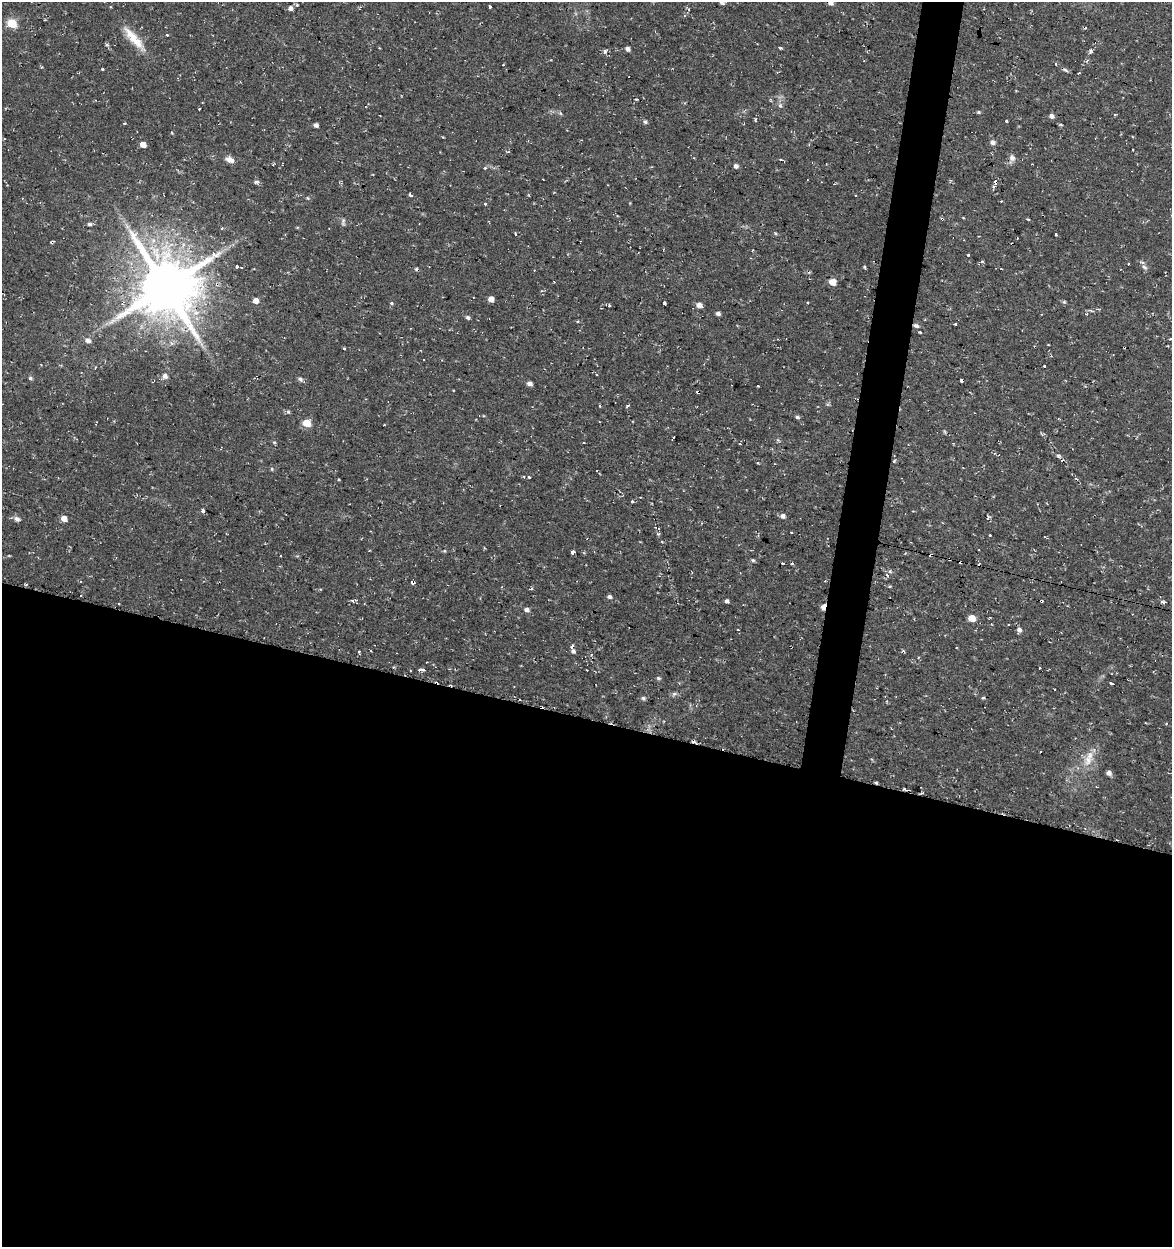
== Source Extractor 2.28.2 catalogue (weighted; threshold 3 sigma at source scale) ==
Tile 14 of 4 x 4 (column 2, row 4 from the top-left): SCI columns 1453-2622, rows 1-1245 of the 5185 x 4991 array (HDU 1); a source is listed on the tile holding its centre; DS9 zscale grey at full resolution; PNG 1174 x 1249 px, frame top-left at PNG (2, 2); no overlay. Shown black and unused: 45% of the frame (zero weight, under 2 of 3 exposures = <1% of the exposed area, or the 3 px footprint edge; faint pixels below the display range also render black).
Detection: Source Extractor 2.28.2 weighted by HDU 2 'WHT'; one run over the whole footprint, this tile lists its part. Background 0.0282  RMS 0.0038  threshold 0.0172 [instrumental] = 3 sigma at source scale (4.5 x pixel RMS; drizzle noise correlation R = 1.50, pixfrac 1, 0.0396/0.0396 arcsec/px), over >= 5 px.
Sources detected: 162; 1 too faint to see at this stretch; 24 cosmic-ray / hot-pixel residue — not listed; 1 inside a brighter listed object's ellipse — not listed separately; the other 136 listed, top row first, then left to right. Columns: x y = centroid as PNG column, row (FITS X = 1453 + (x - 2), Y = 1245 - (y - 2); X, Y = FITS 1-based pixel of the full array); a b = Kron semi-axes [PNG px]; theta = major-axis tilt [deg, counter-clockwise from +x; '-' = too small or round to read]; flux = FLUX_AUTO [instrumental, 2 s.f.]
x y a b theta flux
722 2 8 4 -28 0.92
830 3 6 5 - 1.7
297 4 4 2 - 0.42
490 7 3 3 - 0.96
290 8 5 5 - 1.7
12 23 6 5 - 20
134 39 39 9 -49 8.4
107 45 6 4 -19 0.5
780 47 4 3 - 2.2
627 49 4 4 - 1.7
1091 50 5 4 - 0.85
605 51 7 5 75 0.81
1056 64 4 2 - 0.3
102 69 3 3 - 0.76
1065 70 10 3 -30 0.72
1079 73 4 3 - 1.1
637 99 4 3 - 0.46
780 106 7 5 -68 0.93
199 109 3 3 - 0.46
979 112 5 4 - 0.47
1115 115 4 3 - 0.39
1052 116 5 4 - 1.7
1007 121 3 3 - 0.83
645 122 5 5 - 0.75
124 123 3 3 - 0.48
316 125 4 4 - 1.5
443 137 2 2 - 0.34
993 142 6 6 - 1.2
143 144 6 5 - 3.1
1012 158 9 7 -62 1.8
230 160 10 6 -22 2.6
781 160 6 3 -9 0.48
736 166 5 4 - 1.5
485 168 3 3 - 0.64
256 182 8 5 -17 0.95
995 183 6 3 73 5.3
410 195 4 3 - 1.7
308 198 5 4 - 0.41
485 204 3 3 - 0.44
963 218 5 3 - 0.3
942 219 4 3 - 0.58
1028 219 3 3 - 0.4
343 222 12 5 89 0.97
89 224 5 4 - 0.84
127 226 8 4 -54 1.2
222 228 3 3 - 0.7
776 233 5 3 - 0.52
515 234 4 2 - 0.44
1055 234 3 3 - 1.9
52 242 4 3 - 0.5
968 255 3 3 - 1.1
237 266 4 3 - 2.5
864 267 4 3 - 0.48
1144 267 9 5 -28 0.97
1001 269 3 2 - 0.37
833 282 5 5 - 5.4
166 287 19 17 -25 2500
491 299 5 4 - 3
255 300 5 5 - 2.8
1064 302 5 4 - 0.51
392 303 3 3 - 2.1
664 303 3 3 - 1.3
609 305 4 2 - 0.43
699 305 7 5 -23 2.2
718 313 4 4 - 1.3
1087 314 4 4 - 0.48
468 317 5 4 - 0.88
955 324 3 2 - 0.35
916 326 8 5 -17 1.2
920 332 5 2 - 0.37
1171 339 3 3 - 0.84
88 340 6 5 - 1.8
424 360 2 2 - 0.36
165 376 6 6 - 1.8
30 378 5 5 - 0.74
300 379 7 5 -12 0.8
962 380 4 3 - 1.6
529 383 5 4 - 1.9
758 386 3 2 - 0.49
698 392 4 3 - 1.9
600 406 4 3 - 0.34
627 406 6 3 37 0.44
288 412 6 5 - 0.66
797 417 5 4 - 0.74
306 423 5 5 - 9.5
384 425 3 2 - 0.28
673 438 5 2 - 0.54
274 442 5 4 - 0.47
1058 455 5 3 - 0.55
894 461 4 3 - 0.53
758 463 4 3 - 0.32
272 469 5 3 - 0.41
529 477 3 3 - 0.8
339 479 3 3 - 0.34
632 501 3 3 - 1.8
203 510 4 3 - 2.3
783 516 6 5 - 1.5
64 518 5 4 - 3.7
17 519 8 7 - 1.4
990 535 3 3 - 0.95
979 550 2 2 - 0.27
573 552 4 3 - 7.2
9 556 5 3 - 0.3
949 559 3 3 - 0.75
753 560 5 4 - 0.55
783 563 3 2 - 0.51
792 563 4 3 - 0.57
890 571 5 5 - 0.66
887 575 5 4 - 1.2
413 582 3 3 - 3.2
609 597 5 4 - 1.1
353 601 6 4 12 0.99
727 601 4 4 - 1.1
1163 602 6 3 -14 0.74
118 603 2 2 - 0.35
823 607 6 4 77 3.9
526 610 5 4 - 1.4
972 618 5 5 - 5.7
1009 625 3 2 - 0.32
737 629 3 3 - 0.52
1019 630 5 5 - 1.6
572 646 4 3 - 2.7
573 651 4 4 - 1.1
903 651 5 3 - 0.5
427 662 2 2 - 0.27
393 667 4 3 - 0.37
1039 668 3 2 - 0.46
421 669 6 3 -7 2.4
658 678 6 4 -15 0.68
1111 683 3 3 - 1.1
1054 689 2 2 - 0.27
674 694 7 4 44 0.73
643 698 6 5 - 0.83
983 698 4 4 - 0.5
1088 760 17 13 56 5.7
1109 773 5 4 - 1.8
Overlapping masked pixels (flux is a lower limit): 11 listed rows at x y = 1052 116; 995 183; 942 219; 52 242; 166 287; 916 326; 962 380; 698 392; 949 559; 413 582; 823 607
Isophote crosses this tile's border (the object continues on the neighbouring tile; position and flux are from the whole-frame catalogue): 3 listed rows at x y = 722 2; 830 3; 1171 339